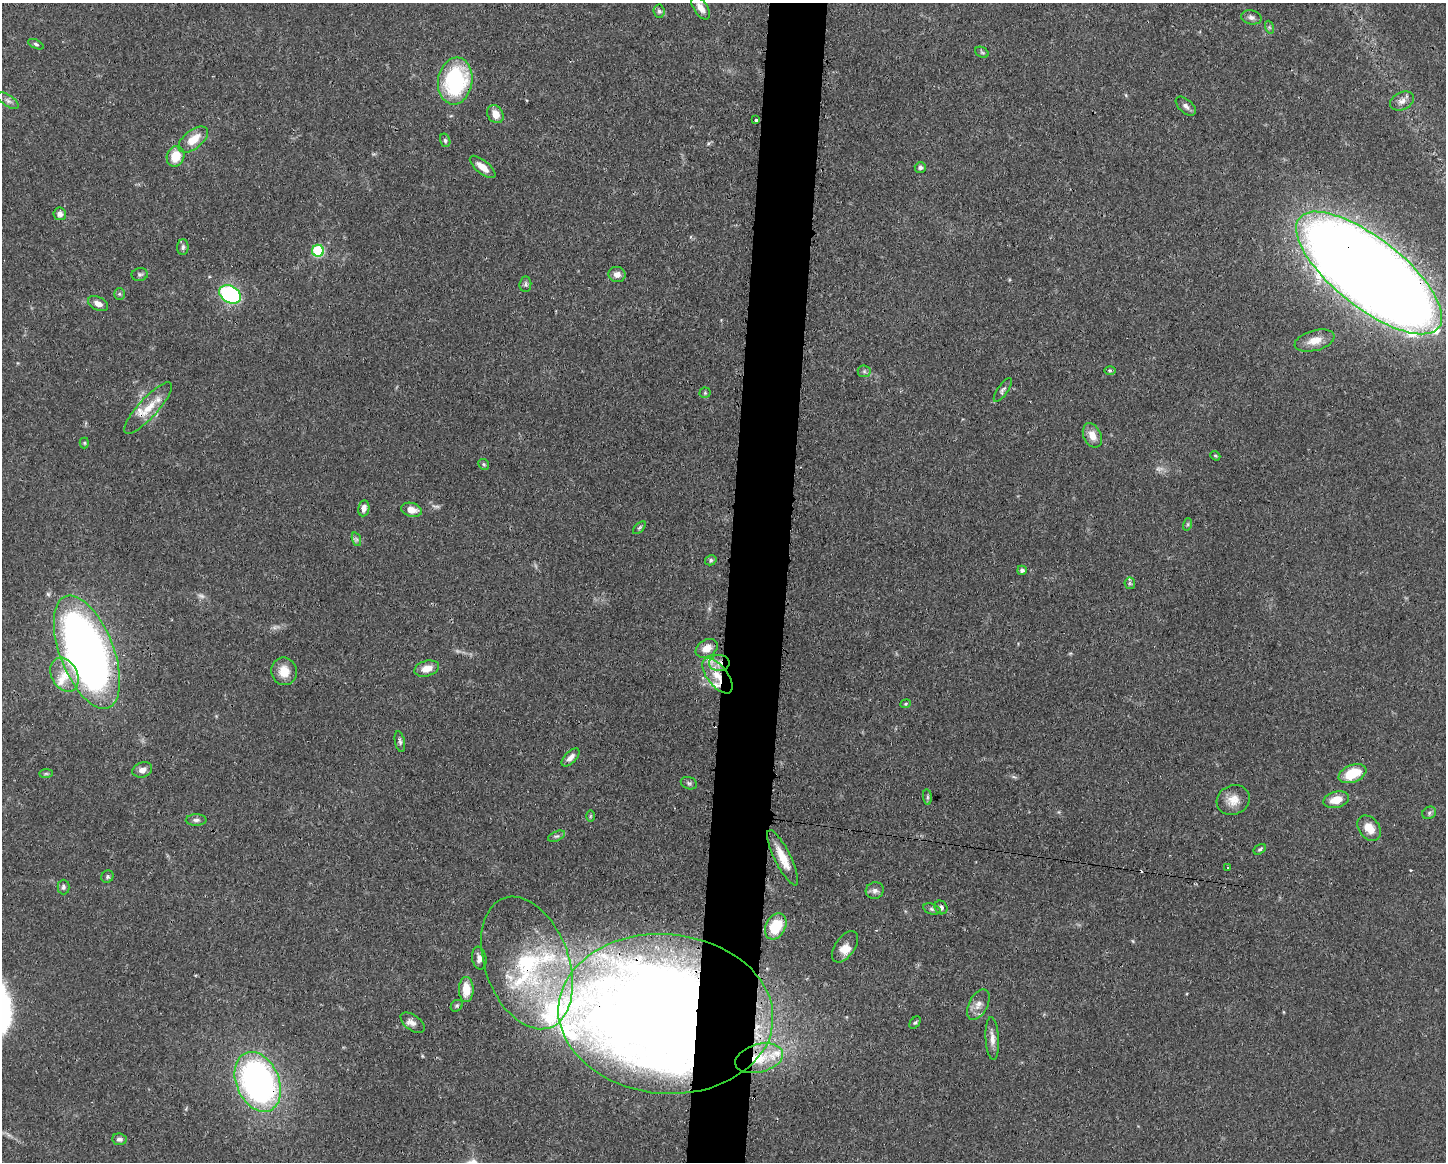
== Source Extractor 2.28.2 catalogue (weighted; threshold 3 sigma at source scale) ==
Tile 8 of 3 x 4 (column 2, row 3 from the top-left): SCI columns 1562-3005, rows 1162-2321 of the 4679 x 4643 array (HDU 1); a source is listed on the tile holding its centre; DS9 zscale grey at full resolution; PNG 1448 x 1164 px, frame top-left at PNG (2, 3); each listed source drawn as its Kron ellipse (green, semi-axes under 4 px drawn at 4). Shown black and unused: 4% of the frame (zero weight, under 3 of 4 exposures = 1% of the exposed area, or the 3 px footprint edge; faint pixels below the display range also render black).
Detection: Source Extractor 2.28.2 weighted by HDU 2 'WHT'; one run over the whole footprint, this tile lists its part. Background 0.0565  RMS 0.0033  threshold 0.0147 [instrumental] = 3 sigma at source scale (4.5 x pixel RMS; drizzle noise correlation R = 1.50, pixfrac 1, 0.05/0.05 arcsec/px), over >= 5 px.
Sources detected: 110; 4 too faint to see at this stretch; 4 inside a brighter object's white glare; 1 cosmic-ray / hot-pixel residue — neither listed nor drawn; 12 inside a brighter listed object's ellipse — not listed separately; the other 89 listed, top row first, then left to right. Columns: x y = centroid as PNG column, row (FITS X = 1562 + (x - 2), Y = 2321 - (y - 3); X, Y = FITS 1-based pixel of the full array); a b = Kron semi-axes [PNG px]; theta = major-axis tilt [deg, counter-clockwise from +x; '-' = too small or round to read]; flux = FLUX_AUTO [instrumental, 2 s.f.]
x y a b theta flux
701 8 13 6 -56 2.4
659 11 6 5 - 0.67
1251 17 10 7 -13 1.2
1269 27 6 4 -71 0.59
36 44 8 4 -25 0.64
982 52 7 5 -30 0.64
455 81 23 17 81 36
8 101 12 5 -34 1.3
1402 101 12 8 26 2
1186 106 12 6 -41 1.5
495 114 9 7 -59 3.5
756 120 4 3 - 0.61
193 139 17 9 38 5.5
445 140 7 5 -75 0.69
176 156 10 8 69 6.9
483 167 16 6 -40 3.6
920 167 5 5 - 0.92
60 214 6 6 - 1.5
183 247 8 5 89 0.87
318 251 6 6 - 25
1369 273 89 34 -38 1100
140 274 8 6 9 0.81
617 274 8 7 - 1.9
525 284 8 6 85 0.7
119 294 6 5 - 0.55
230 294 11 8 -28 42
98 304 11 6 -26 1.9
1315 341 20 10 15 4
1110 370 6 4 -1 0.43
864 371 6 6 - 0.67
1003 390 14 5 55 1
705 393 5 5 - 0.49
148 408 33 9 48 6.8
1092 435 13 8 -65 3.4
84 443 5 5 - 0.44
1215 456 5 4 - 0.46
484 464 6 5 - 0.52
364 508 8 5 80 1.9
411 510 10 7 -14 3.3
1188 524 6 4 72 0.48
639 528 8 4 45 0.56
356 539 7 4 -71 0.67
711 560 6 5 - 0.73
1022 570 5 4 - 1.2
1130 583 6 5 - 0.61
707 648 12 8 30 3.5
87 652 60 27 -69 250
719 663 10 8 -2 2.5
427 669 12 7 16 3.7
284 671 14 13 - 4.8
65 675 18 13 -62 6.1
717 676 21 10 -52 6
906 704 5 4 - 0.37
400 742 10 5 -78 0.9
570 757 11 5 45 1.9
142 770 10 7 19 2
46 773 7 4 0 0.62
1352 774 14 8 21 10
689 783 8 6 -19 0.74
927 797 8 4 -82 0.55
1233 800 17 14 24 4.3
1336 800 13 8 15 4.9
1429 813 7 6 - 0.88
590 816 6 4 89 0.4
196 820 10 5 0 1
1369 828 14 10 -52 4.8
557 836 9 5 24 0.76
1260 849 7 4 31 0.58
783 858 30 8 -63 6.5
1228 868 3 3 - 0.55
107 877 6 6 - 0.72
63 887 7 6 - 0.83
875 891 9 8 - 1.4
941 907 7 6 - 1.1
932 909 9 5 -16 0.81
776 926 14 9 61 11
845 947 18 10 55 3.4
479 958 11 7 -80 1.8
527 963 69 42 -70 51
466 990 12 7 90 6.2
978 1005 16 9 61 2.6
457 1006 6 5 - 0.56
666 1014 107 79 -5 690
413 1023 14 7 -37 1.9
915 1023 7 4 51 0.56
992 1039 21 6 -87 2.4
759 1058 24 14 15 11
258 1082 31 21 -67 120
119 1139 7 5 -7 1.1
Overlapping masked pixels (flux is a lower limit): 8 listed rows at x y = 455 81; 1369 273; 719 663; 717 676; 527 963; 666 1014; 759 1058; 258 1082
Isophote crosses this tile's border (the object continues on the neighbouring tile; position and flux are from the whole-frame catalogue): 1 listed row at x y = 1369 273